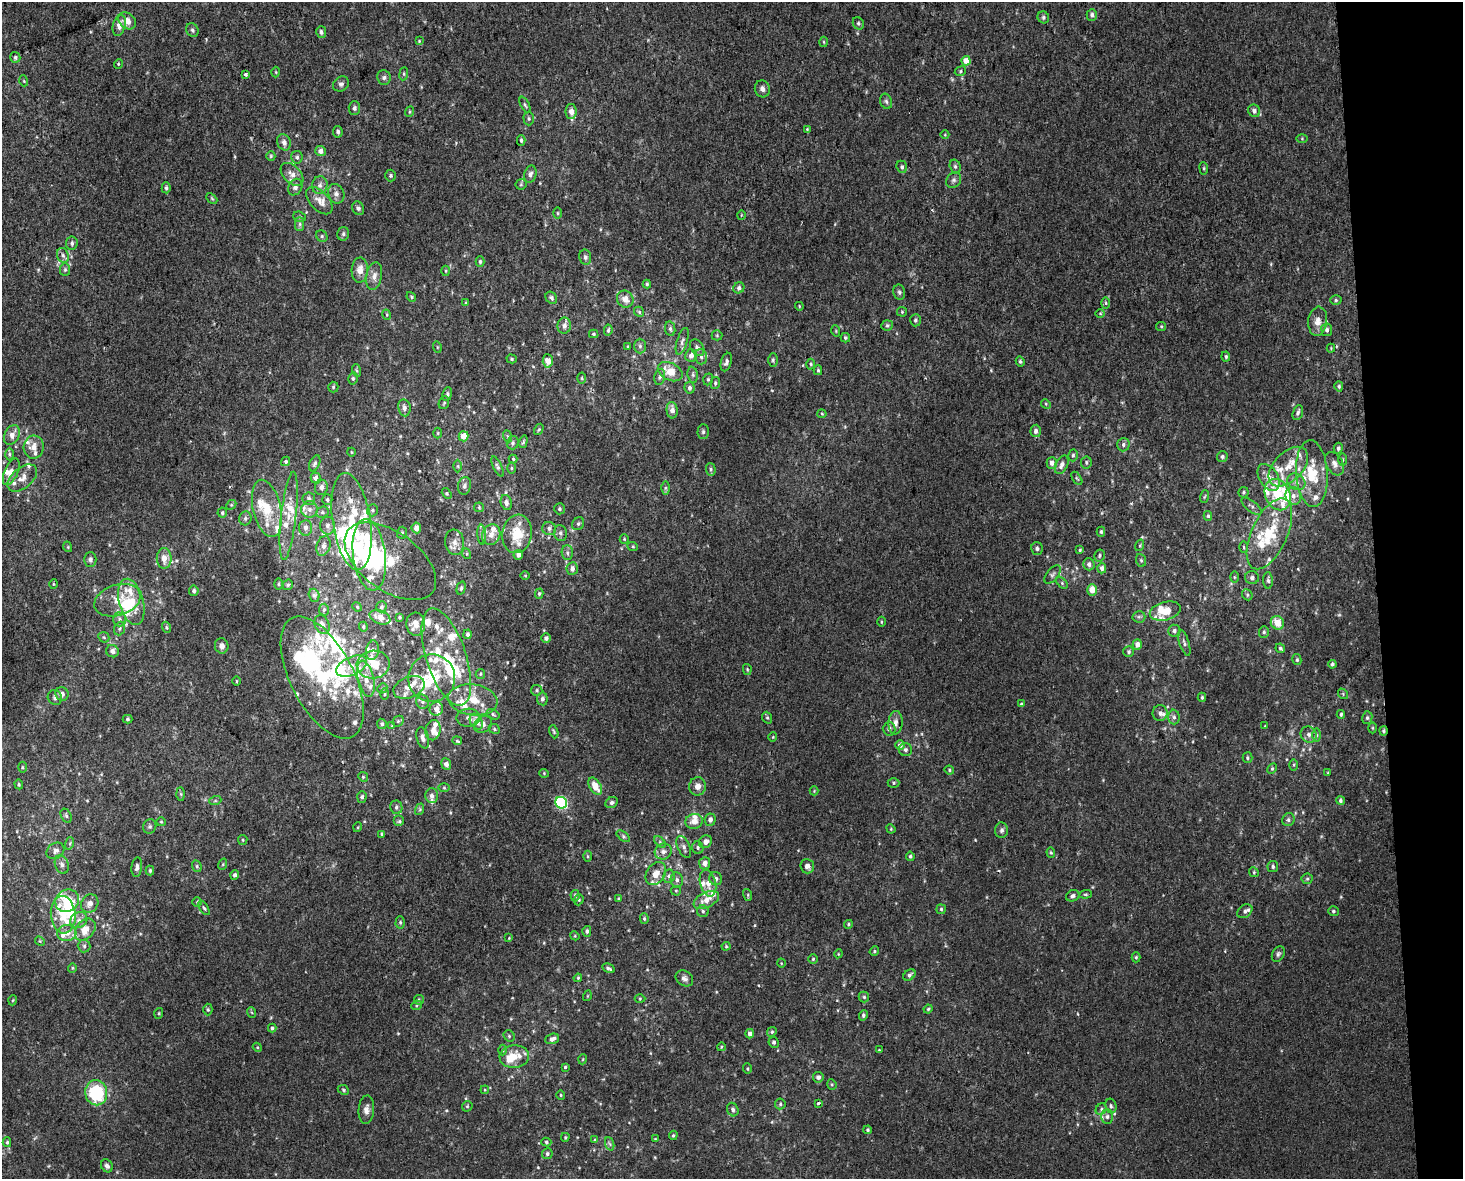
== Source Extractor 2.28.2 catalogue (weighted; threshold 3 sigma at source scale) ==
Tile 9 of 3 x 4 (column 3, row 3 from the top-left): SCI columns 2945-4405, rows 1219-2395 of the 4470 x 4790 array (HDU 1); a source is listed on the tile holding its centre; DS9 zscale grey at full resolution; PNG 1465 x 1181 px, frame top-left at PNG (2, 2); each listed source drawn as its Kron ellipse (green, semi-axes under 4 px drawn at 4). Shown black and unused: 6% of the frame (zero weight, under 2 of 3 exposures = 2% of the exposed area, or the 3 px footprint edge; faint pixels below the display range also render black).
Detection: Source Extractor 2.28.2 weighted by HDU 2 'WHT'; one run over the whole footprint, this tile lists its part. Background 0.00318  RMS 0.0056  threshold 0.0251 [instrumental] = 3 sigma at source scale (4.5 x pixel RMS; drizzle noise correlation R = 1.50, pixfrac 1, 0.0396/0.0396 arcsec/px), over >= 5 px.
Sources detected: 576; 12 inside a brighter object's white glare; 1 cosmic-ray / hot-pixel residue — neither listed nor drawn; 97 inside a brighter listed object's ellipse — not listed separately; the other 466 listed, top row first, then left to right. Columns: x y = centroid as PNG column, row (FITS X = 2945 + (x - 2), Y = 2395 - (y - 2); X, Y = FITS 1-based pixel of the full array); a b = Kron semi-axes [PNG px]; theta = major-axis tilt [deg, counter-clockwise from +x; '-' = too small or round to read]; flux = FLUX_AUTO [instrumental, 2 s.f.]
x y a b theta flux
1092 15 6 5 - 1.6
1043 17 6 5 - 1.2
127 21 10 7 -41 4.4
858 23 6 5 - 1.1
119 25 11 6 75 3.7
192 30 7 6 - 1.3
321 32 6 5 - 1.5
419 41 3 3 - 0.53
824 42 5 3 - 0.54
15 57 5 5 - 1.1
966 61 4 4 - 6.5
118 64 5 3 - 0.5
960 71 6 4 25 0.92
276 72 5 3 - 0.51
404 74 7 3 83 0.72
246 75 4 3 - 3.1
384 77 7 6 - 1.5
24 81 5 3 - 0.55
341 84 8 7 - 1.6
762 89 8 7 - 2.3
886 101 8 5 -72 1.2
525 105 9 4 -63 1
354 108 7 6 - 1.5
1254 111 6 5 - 2.2
409 112 5 3 - 0.54
571 112 7 5 90 3.2
529 119 7 5 -89 1.1
807 129 4 3 - 0.46
338 132 6 5 - 1.1
945 135 4 3 - 0.42
1302 139 5 4 - 0.52
521 140 5 3 - 1
284 142 8 6 -67 2.5
321 151 5 5 - 3.2
271 156 5 4 - 0.65
297 157 6 6 - 1.4
955 166 7 5 -74 1.1
902 167 6 5 - 1.2
1204 168 6 3 -83 0.63
292 174 13 8 -45 4.1
530 174 9 6 75 1.9
391 176 6 5 - 0.94
954 180 8 7 - 1.7
521 184 5 5 - 0.82
320 185 9 7 77 2.6
295 187 9 6 59 2
166 188 5 4 - 1.1
336 194 10 8 -71 2.4
212 198 6 4 -44 0.73
319 201 16 9 -47 5.1
358 208 7 6 - 1.3
558 213 5 3 - 0.6
741 215 4 3 - 0.4
299 217 6 5 - 0.92
300 224 7 4 90 1.3
343 234 7 6 - 1.2
322 236 6 5 - 0.97
72 243 7 5 84 1.4
63 255 7 5 -68 1.7
585 257 7 6 - 1.4
480 262 5 4 - 0.9
65 270 6 5 - 1
360 270 12 8 87 5.1
446 271 5 3 - 0.51
374 276 14 7 80 3.4
647 284 4 4 - 0.68
739 288 6 5 - 1.9
899 292 7 6 - 1.3
411 297 5 4 - 0.73
551 298 6 5 - 1.4
625 299 9 8 - 4.7
1336 300 5 5 - 0.94
466 302 3 3 - 0.48
1106 303 6 4 -89 0.83
799 306 4 3 - 0.49
639 312 5 4 - 0.84
902 312 5 4 - 0.66
1100 314 5 3 - 0.52
387 315 5 3 - 0.52
915 320 6 5 - 1.2
1318 321 14 9 83 4.7
887 325 6 5 - 0.92
564 326 8 7 - 2.9
1161 326 5 4 - 0.66
670 329 7 5 -80 1.3
608 330 6 3 82 0.98
1327 330 6 5 - 1.5
836 331 6 3 -73 0.59
594 334 4 4 - 0.72
717 335 5 5 - 0.72
845 338 5 4 - 0.87
682 341 14 5 72 2
640 346 7 6 - 1.5
437 347 5 3 - 0.58
628 347 4 3 - 0.57
697 348 9 6 -56 2
1331 348 4 4 - 0.51
691 356 6 6 - 3.1
701 357 8 5 -75 1.6
1226 357 5 4 - 1
512 359 5 4 - 0.81
773 360 7 4 90 0.98
548 361 6 5 - 5.5
1020 361 5 4 - 0.93
726 362 9 5 74 1.6
811 364 5 3 - 0.65
356 370 6 4 -71 0.8
818 370 5 4 - 0.75
670 372 13 8 -26 9.2
693 375 8 5 -84 1.1
660 377 8 5 79 1.4
353 378 6 4 78 0.84
582 378 5 3 - 0.53
708 379 6 4 71 0.89
715 383 6 4 81 1.1
1339 386 5 4 - 0.92
333 387 5 5 - 0.81
689 388 6 5 - 1.4
447 394 7 4 83 0.98
444 403 6 5 - 0.87
1046 404 5 4 - 0.75
404 408 8 6 -81 2.3
672 410 8 5 -85 3.4
1298 413 8 5 72 1.6
822 414 4 4 - 0.55
539 429 6 3 58 0.65
1036 431 6 5 - 1.9
703 432 7 5 89 1.1
438 433 5 3 - 0.55
12 435 10 7 63 3.9
464 436 5 5 - 6
507 436 6 4 -70 0.73
523 442 6 3 72 0.7
513 443 7 6 - 1.2
1123 445 6 6 - 1.5
34 447 11 10 - 4.8
1338 448 5 4 - 1.3
351 452 4 3 - 0.36
9 454 6 4 -89 0.89
1073 455 6 4 75 1.1
1222 457 5 5 - 1.1
513 459 4 4 - 0.69
1343 460 6 3 89 0.66
286 461 5 4 - 0.99
1086 462 6 5 - 1.1
315 463 8 5 65 1.2
1052 463 6 5 - 2.8
1334 464 13 8 -59 3.1
1062 465 10 6 63 2.8
458 466 6 4 -90 0.74
498 467 11 4 -64 1.3
1288 467 24 14 45 12
511 468 6 4 90 0.63
711 469 6 5 - 0.99
11 472 14 6 66 4.8
1312 474 33 16 -87 21
1269 477 15 9 -58 5.3
22 478 17 10 40 4.6
316 478 5 5 - 2.6
1077 478 7 4 -56 0.74
1296 482 9 7 -36 2.8
464 486 9 6 75 1.8
321 487 7 6 - 2.6
665 488 6 4 90 0.94
1243 492 5 5 - 0.91
447 493 6 4 -57 0.7
1278 495 16 12 -66 18
1293 496 9 8 - 3.2
1204 497 6 3 71 0.52
309 499 6 6 - 1.7
327 500 5 5 - 1
506 503 8 5 -77 1.8
231 505 5 4 - 0.72
1252 506 12 5 -38 1.5
479 507 5 4 - 0.7
267 508 29 14 -77 17
309 509 8 8 - 3
559 509 5 5 - 0.97
372 510 6 5 - 1.1
322 512 6 5 - 1.2
222 513 5 4 - 1.1
289 516 44 7 84 9.6
1208 516 5 4 - 0.83
245 518 7 6 - 1.5
352 521 49 19 -81 35
578 524 7 5 58 1.2
327 526 9 7 89 2.3
306 528 8 6 86 2.4
416 528 5 4 - 3.8
549 528 7 6 - 1.6
1101 532 5 4 - 0.81
402 533 6 5 - 0.97
560 533 8 6 -80 1.5
517 534 19 15 82 13
1269 534 38 18 65 25
482 535 10 4 -85 1.2
491 535 10 9 - 3.6
624 539 5 4 - 0.61
455 542 13 9 -83 3.7
1140 545 6 3 73 0.62
323 546 10 6 74 2.6
68 547 5 3 - 0.52
633 547 5 3 - 0.52
1244 547 5 3 - 0.6
1037 548 6 5 - 1.3
1080 550 4 4 - 0.66
567 553 7 5 -88 1.5
467 554 5 3 - 0.61
369 555 36 16 -83 58
518 555 5 5 - 1.9
1099 555 6 5 - 1
164 558 10 7 90 4.7
90 560 7 6 - 1.6
1141 560 6 5 - 0.95
390 561 52 29 -36 20
1089 564 6 5 - 2
572 568 6 5 - 2.9
1102 568 5 4 - 2.2
1052 574 11 6 50 1.7
525 576 5 3 - 0.48
1234 577 5 3 - 0.6
1252 578 7 6 - 1.7
1268 580 8 4 -87 1.3
1062 583 7 4 -46 0.83
53 584 5 3 - 0.51
278 584 5 3 - 0.49
288 585 5 5 - 0.8
461 588 7 4 75 1
1092 590 6 5 - 6.3
194 591 5 5 - 1.4
539 594 5 4 - 0.77
314 595 7 5 -74 1.1
1247 595 6 5 - 0.93
117 600 24 15 17 10
131 602 24 12 -75 14
357 607 5 4 - 0.61
381 607 5 5 - 1.1
324 610 6 5 - 1
1165 611 16 9 15 10
380 617 11 6 -21 4.4
400 617 4 3 - 0.59
1139 617 6 6 - 1.2
120 619 7 6 - 1.8
881 622 5 3 - 0.52
1277 623 7 6 - 8.9
322 624 10 7 -66 2.5
416 624 11 9 -86 3.8
166 627 5 3 - 0.71
363 627 5 3 - 0.72
120 629 7 5 70 1.1
1174 631 6 6 - 1.7
1264 632 6 5 - 0.97
467 634 5 4 - 1.2
104 637 6 5 - 0.74
546 638 5 4 - 1.7
1184 643 13 4 -72 1.6
1137 644 5 4 - 3.4
222 646 7 7 - 2.7
1280 648 5 4 - 0.93
372 650 10 6 81 2.4
112 651 6 6 - 2.2
1129 652 5 5 - 1.1
446 657 51 20 -72 32
1297 660 5 4 - 0.81
1332 664 4 3 - 0.94
373 665 16 14 4 11
352 666 16 9 25 6.9
747 669 5 4 - 0.61
480 674 5 4 - 0.73
322 677 67 31 -63 57
432 678 24 23 - 24
366 679 18 8 -77 5.7
237 681 5 3 - 0.52
409 687 16 10 22 5.7
382 688 5 4 - 0.81
537 690 6 5 - 1.1
62 694 7 6 - 2.2
385 694 6 4 89 0.64
1343 694 6 4 -50 0.71
1202 697 4 4 - 0.66
55 698 8 7 - 1.7
542 699 6 5 - 1.4
473 700 25 15 -8 13
422 702 7 6 - 1.5
1021 704 4 4 - 0.69
436 709 7 6 - 3.4
1160 713 8 7 - 2.1
493 714 7 4 -31 0.91
1341 714 4 3 - 0.9
1174 717 7 5 -89 1.5
468 718 12 9 1 3.4
767 718 6 4 -68 0.8
1367 718 6 5 - 0.99
127 719 5 4 - 0.74
398 721 6 5 - 0.91
476 722 8 6 -59 6.7
895 723 12 7 87 3.5
382 724 5 4 - 1.2
483 724 10 7 38 2.5
392 726 4 4 - 0.5
1265 726 4 3 - 0.43
1373 728 5 3 - 0.54
494 729 6 4 -25 0.91
889 729 6 6 - 1.9
433 730 10 7 79 3.3
1384 731 4 4 - 0.9
554 732 7 4 -71 0.81
1309 734 8 7 - 2.4
1316 735 6 4 90 1.1
773 737 4 4 - 0.56
423 738 11 6 -76 2.5
457 741 5 3 - 0.65
900 745 5 5 - 2.3
905 750 6 6 - 1.6
1247 758 5 5 - 0.83
446 764 6 5 - 2.7
1294 765 6 4 90 0.73
22 767 5 3 - 0.6
1272 769 6 4 62 0.83
949 770 5 4 - 0.7
544 773 4 4 - 0.58
1328 773 3 2 - 0.47
363 777 5 4 - 0.76
894 783 6 5 - 0.79
19 784 5 4 - 0.67
595 786 10 5 -58 7.8
697 786 9 8 - 3.8
444 788 5 3 - 0.56
814 791 4 4 - 0.52
181 794 6 4 -88 0.82
432 796 7 6 - 1.8
362 797 6 4 85 1.2
215 801 6 4 18 0.77
1340 801 4 3 - 1
612 802 6 5 - 1.2
561 803 6 5 - 63
396 807 7 6 - 1.5
420 809 6 3 72 0.68
66 816 7 5 -63 1.1
710 820 6 5 - 2
1288 820 6 6 - 1.5
399 821 5 5 - 1
694 821 9 7 14 4.8
161 822 5 4 - 0.61
150 827 7 6 - 1.2
358 827 5 3 - 0.44
891 829 5 4 - 0.51
1002 830 8 6 87 1.6
382 834 4 3 - 0.65
623 836 8 4 -36 0.96
243 840 5 4 - 0.65
660 842 7 4 -47 0.92
705 842 7 6 - 2.9
70 843 6 4 73 0.77
684 847 11 6 -67 2.3
698 848 6 5 - 1.1
55 851 9 7 37 2.2
663 851 9 8 - 2.5
1051 853 5 4 - 0.74
587 856 5 3 - 0.71
910 856 4 3 - 0.91
705 863 6 5 - 3.2
62 864 9 6 -70 2.2
223 864 6 3 72 0.58
197 866 6 4 -70 0.9
807 866 7 7 - 2.4
137 867 10 5 84 1.8
1273 867 6 5 - 1.1
150 871 5 4 - 0.96
1254 872 5 4 - 0.71
656 874 12 9 54 5.5
235 875 4 4 - 1.4
669 876 7 5 78 1.5
716 879 6 6 - 1.7
1307 879 5 5 - 0.8
677 880 7 6 - 1.8
708 883 13 8 -76 4.7
676 891 5 5 - 0.69
1086 894 6 4 4 0.76
748 895 6 4 -73 0.68
575 896 6 4 -87 1.1
1073 896 7 5 22 1.4
618 899 4 3 - 0.52
579 900 6 4 70 0.79
706 900 14 7 26 6
67 901 12 11 - 15
197 902 5 5 - 0.76
90 904 9 8 - 3.4
204 908 8 3 -57 0.85
941 909 5 5 - 0.83
703 911 6 5 - 1.2
1245 911 8 6 37 1.6
1333 911 5 5 - 0.89
63 915 19 12 -85 13
644 919 5 4 - 0.87
79 920 9 7 33 2.7
400 922 6 4 89 0.88
848 924 4 4 - 0.7
85 930 12 8 51 8.1
587 931 5 4 - 1.3
67 933 9 8 - 4.5
575 936 5 3 - 0.55
509 938 4 4 - 0.44
40 941 5 4 - 0.64
84 946 6 6 - 1.3
726 946 4 4 - 0.59
874 951 5 4 - 0.64
838 954 4 3 - 0.45
1278 954 8 6 62 1.4
1136 957 5 4 - 0.77
813 959 5 4 - 0.75
781 963 5 3 - 0.46
72 968 5 4 - 0.6
609 968 6 3 -28 1.2
909 975 7 5 35 1.4
578 978 4 4 - 0.55
684 978 9 7 -34 2.1
587 996 5 3 - 0.46
864 997 5 5 - 0.88
640 999 5 3 - 0.49
13 1000 5 3 - 0.48
419 1000 5 5 - 0.83
416 1005 5 4 - 0.77
928 1009 4 4 - 0.72
208 1010 6 4 -88 0.82
251 1012 5 3 - 0.57
159 1013 5 3 - 0.55
863 1015 5 4 - 1.1
272 1028 4 4 - 0.96
772 1032 5 4 - 0.79
750 1034 4 4 - 2.3
509 1036 6 5 - 0.89
552 1039 7 5 19 2.7
774 1042 5 5 - 1.2
257 1047 5 3 - 0.55
721 1047 4 3 - 0.47
503 1050 5 3 - 0.64
879 1050 3 3 - 0.39
514 1057 14 11 5 9.7
583 1059 5 3 - 0.44
565 1067 4 4 - 0.75
747 1069 5 4 - 0.72
818 1077 5 5 - 2
832 1084 5 4 - 0.73
343 1090 6 4 -24 0.78
485 1090 4 3 - 0.48
96 1093 13 11 -79 32
561 1095 5 4 - 0.7
818 1103 4 3 - 1.5
780 1104 5 5 - 0.95
467 1106 6 5 - 0.65
1111 1106 7 5 -77 1.2
1101 1109 6 5 - 1.1
366 1110 14 8 86 3.3
733 1110 7 5 -65 1.3
1107 1117 7 5 88 1.7
868 1130 4 4 - 0.8
673 1135 5 4 - 0.67
565 1137 4 3 - 0.6
655 1139 3 2 - 0.43
595 1140 4 4 - 0.71
7 1142 5 4 - 0.89
546 1142 5 4 - 0.86
610 1144 7 4 -70 1.1
547 1154 5 5 - 1.1
107 1166 7 5 -54 1.7
Overlapping masked pixels (flux is a lower limit): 1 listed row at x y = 1384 731